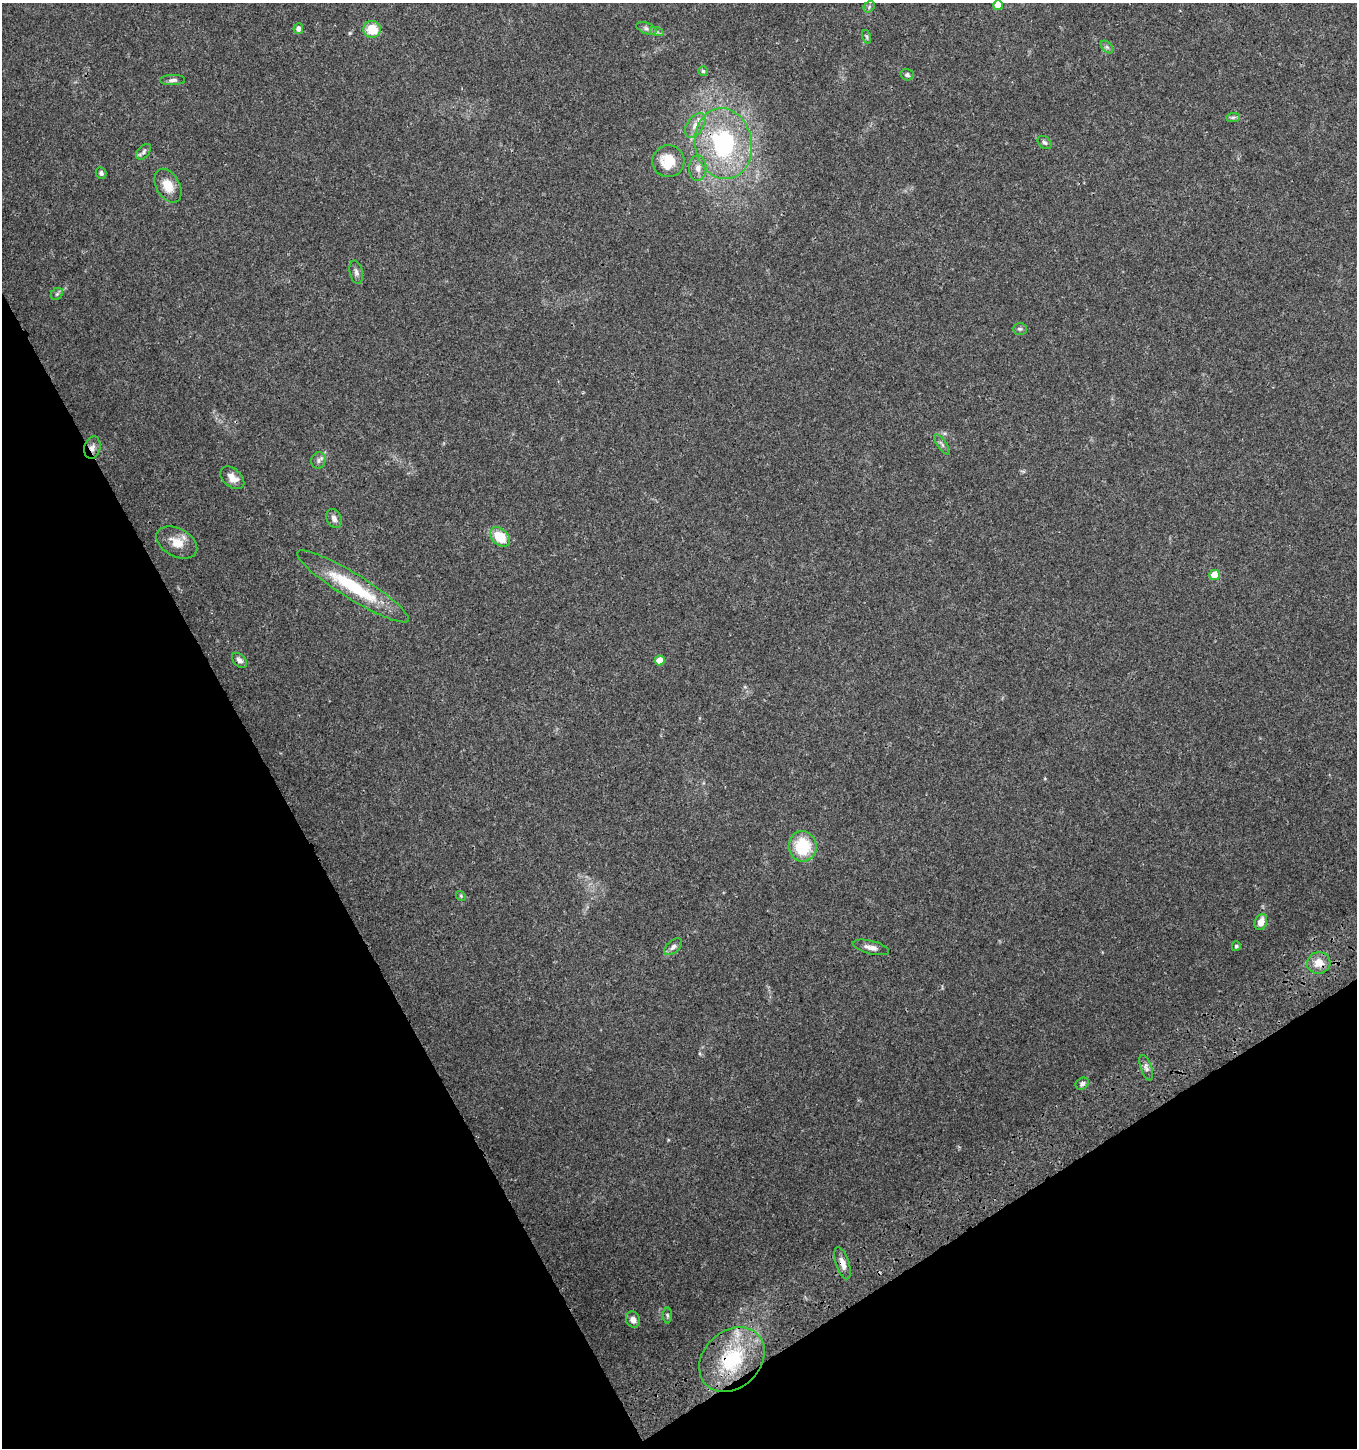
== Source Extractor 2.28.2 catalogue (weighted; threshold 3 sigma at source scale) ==
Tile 14 of 4 x 4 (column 2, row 4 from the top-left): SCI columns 1533-2887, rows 111-1556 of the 5835 x 6003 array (HDU 1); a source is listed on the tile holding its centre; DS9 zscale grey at full resolution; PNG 1359 x 1450 px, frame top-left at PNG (2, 3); each listed source drawn as its Kron ellipse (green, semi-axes under 4 px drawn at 4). Shown black and unused: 28% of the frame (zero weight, under 3 of 4 exposures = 6% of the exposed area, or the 3 px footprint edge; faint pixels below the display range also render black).
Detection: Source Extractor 2.28.2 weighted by HDU 2 'WHT'; one run over the whole footprint, this tile lists its part. Background 0.0364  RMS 0.0035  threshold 0.0156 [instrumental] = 3 sigma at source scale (4.5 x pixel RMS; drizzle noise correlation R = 1.50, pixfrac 1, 0.0396/0.0396 arcsec/px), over >= 5 px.
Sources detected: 47; all 47 listed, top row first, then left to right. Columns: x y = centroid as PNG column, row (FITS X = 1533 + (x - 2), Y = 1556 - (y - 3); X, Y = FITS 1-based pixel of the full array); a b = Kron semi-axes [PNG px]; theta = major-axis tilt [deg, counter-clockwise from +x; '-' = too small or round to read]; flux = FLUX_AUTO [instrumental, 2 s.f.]
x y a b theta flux
998 5 5 5 - 4.5
869 7 6 5 - 0.56
646 28 10 5 -21 1.2
298 29 5 5 - 1.4
372 29 8 8 - 8.1
657 32 7 4 -18 0.75
867 37 7 4 -71 0.55
1107 47 7 4 -45 0.68
703 71 5 5 - 0.55
907 75 7 5 -17 0.85
173 80 12 5 1 1.1
1233 117 7 4 1 0.73
695 125 14 8 57 2.7
1044 143 8 5 -41 0.83
723 144 35 28 -80 43
144 152 9 5 48 1
668 161 16 16 - 8.9
698 168 13 9 -89 2.6
101 173 6 5 - 0.86
168 186 18 11 -62 5.2
356 272 12 6 -77 1.3
57 294 7 5 45 0.69
1020 329 7 5 0 0.68
942 444 12 4 -55 0.96
92 448 11 8 75 1.8
318 460 8 7 - 1.1
232 478 14 9 -41 3.1
334 519 10 7 -63 1.6
500 537 11 8 -42 9.5
177 542 22 14 -29 5.3
1215 575 5 5 - 8.7
353 586 65 12 -32 22
239 660 9 5 -44 1.4
660 660 5 5 - 4.5
803 846 15 14 - 14
461 896 5 4 - 0.42
1261 922 8 6 68 3.5
1236 946 5 4 - 0.68
673 947 10 6 41 1.3
871 947 19 6 -14 2.3
1319 963 12 10 13 4
1146 1068 13 5 -70 1.3
1082 1084 7 5 35 0.92
843 1263 17 6 -72 2.6
667 1315 8 4 -89 0.53
633 1319 8 6 -67 2
732 1359 36 28 44 25
Overlapping masked pixels (flux is a lower limit): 4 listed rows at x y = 92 448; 1319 963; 843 1263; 732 1359
Isophote crosses this tile's border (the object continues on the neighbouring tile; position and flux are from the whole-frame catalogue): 1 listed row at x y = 998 5